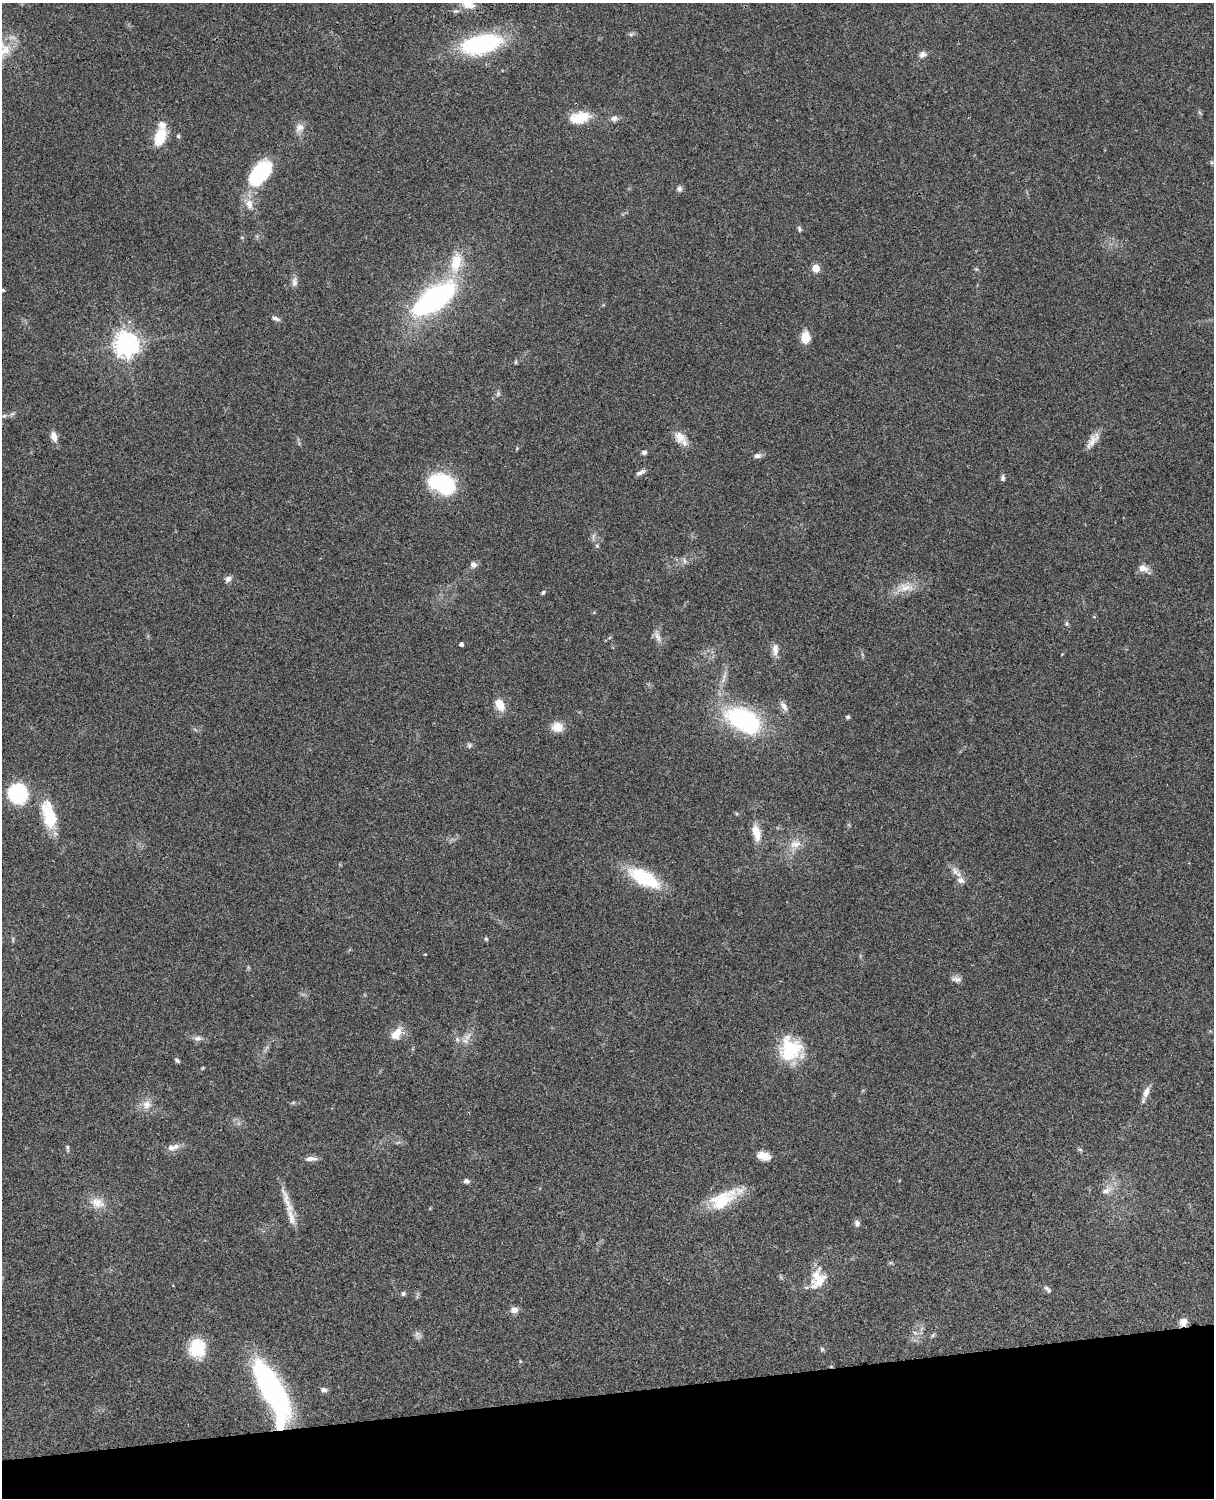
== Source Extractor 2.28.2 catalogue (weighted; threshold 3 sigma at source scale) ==
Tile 10 of 4 x 3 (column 2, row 3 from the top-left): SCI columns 1333-2544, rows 277-1772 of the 5087 x 4926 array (HDU 1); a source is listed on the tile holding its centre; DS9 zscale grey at full resolution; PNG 1216 x 1500 px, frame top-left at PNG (2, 3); no overlay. Shown black and unused: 7% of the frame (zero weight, under 3 of 4 exposures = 6% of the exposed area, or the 3 px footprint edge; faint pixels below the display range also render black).
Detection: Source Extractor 2.28.2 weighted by HDU 2 'WHT'; one run over the whole footprint, this tile lists its part. Background 0.0873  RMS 0.0061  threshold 0.0274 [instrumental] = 3 sigma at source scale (4.5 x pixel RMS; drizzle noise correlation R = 1.50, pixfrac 1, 0.05/0.05 arcsec/px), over >= 5 px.
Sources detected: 103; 2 too faint to see at this stretch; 2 inside a brighter object's white glare — not listed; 5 inside a brighter listed object's ellipse — not listed separately; the other 94 listed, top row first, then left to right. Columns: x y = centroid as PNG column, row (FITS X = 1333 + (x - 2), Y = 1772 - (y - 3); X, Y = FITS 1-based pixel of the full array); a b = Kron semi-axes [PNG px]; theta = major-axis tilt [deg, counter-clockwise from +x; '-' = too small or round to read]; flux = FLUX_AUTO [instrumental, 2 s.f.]
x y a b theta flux
468 4 19 12 -9 7.3
631 34 7 5 -6 1.2
481 44 42 19 13 68
922 54 9 8 - 2.6
580 118 22 12 12 15
614 118 9 7 10 2.5
299 128 13 10 54 4.3
178 136 5 5 - 0.97
160 137 20 11 72 17
1212 162 7 4 -70 0.93
260 173 26 15 53 53
679 189 7 7 - 1.8
249 204 16 10 -74 6.6
799 229 9 5 -78 1.2
456 262 29 15 79 17
816 268 5 5 - 15
976 269 5 5 - 0.76
294 282 14 7 82 2.8
3 290 6 4 -1 0.9
434 299 29 12 34 210
275 318 11 5 -24 1.9
805 337 11 8 87 10
126 344 8 8 - 560
516 362 6 4 90 0.72
12 414 7 4 18 1.2
4 416 6 5 - 1.1
54 436 14 8 -74 4.1
680 437 18 14 -55 7.3
1093 440 25 9 54 6
644 452 6 5 - 1.6
757 456 10 6 11 2.2
641 472 13 5 26 2.2
1003 478 7 5 -87 1.5
442 484 26 16 -22 55
597 546 6 5 - 0.9
684 561 9 4 -81 1.4
473 565 8 7 - 2.8
1143 568 14 10 -23 4.3
228 579 8 7 - 2.6
906 587 23 12 1 9
543 592 6 4 47 1
1066 624 6 6 - 1.1
657 636 18 6 -67 3.5
461 644 4 4 - 1.9
775 649 17 8 -89 4.3
1062 654 3 3 - 0.45
500 705 15 10 -61 8.2
784 706 16 7 -57 3.1
848 717 4 4 - 1.4
743 720 32 18 -28 95
557 727 14 12 -6 7.1
469 745 7 6 - 1.3
18 793 15 15 - 48
49 815 38 15 -76 24
756 833 22 10 -77 8.3
795 844 17 11 12 7.1
955 871 13 9 -57 3.8
644 878 37 15 -28 37
486 939 6 5 - 0.81
425 954 3 3 - 0.48
956 979 14 7 -6 2.6
397 1034 18 11 52 8.1
467 1037 14 7 55 4
198 1038 10 7 1 2.6
457 1039 8 6 -74 1.8
789 1048 32 24 -24 29
177 1060 7 4 -44 1.2
1146 1092 15 7 68 4.6
293 1102 6 4 20 0.78
147 1105 13 12 - 5.8
67 1147 6 4 -24 0.87
171 1148 10 9 - 3.4
1080 1149 6 4 -3 0.94
764 1156 15 9 -15 6.1
311 1159 16 6 2 3.3
466 1181 7 6 - 1.8
1106 1191 13 8 15 3.8
723 1200 38 18 30 26
287 1201 44 8 -71 9.6
97 1203 21 14 -20 8.8
857 1223 8 7 - 2
891 1263 6 4 -18 0.77
819 1280 29 17 61 14
1047 1289 12 5 -44 1.8
403 1294 5 5 - 1.6
514 1310 8 7 - 4
1183 1322 10 9 - 4
915 1333 7 4 -19 1.2
417 1334 8 6 45 1.9
933 1335 6 4 47 0.93
197 1348 21 18 83 21
822 1349 6 5 - 0.94
272 1390 51 16 -60 180
323 1390 8 6 -2 2
Overlapping masked pixels (flux is a lower limit): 1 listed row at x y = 1183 1322
Isophote crosses this tile's border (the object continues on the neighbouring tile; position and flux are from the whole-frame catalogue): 2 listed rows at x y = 468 4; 3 290